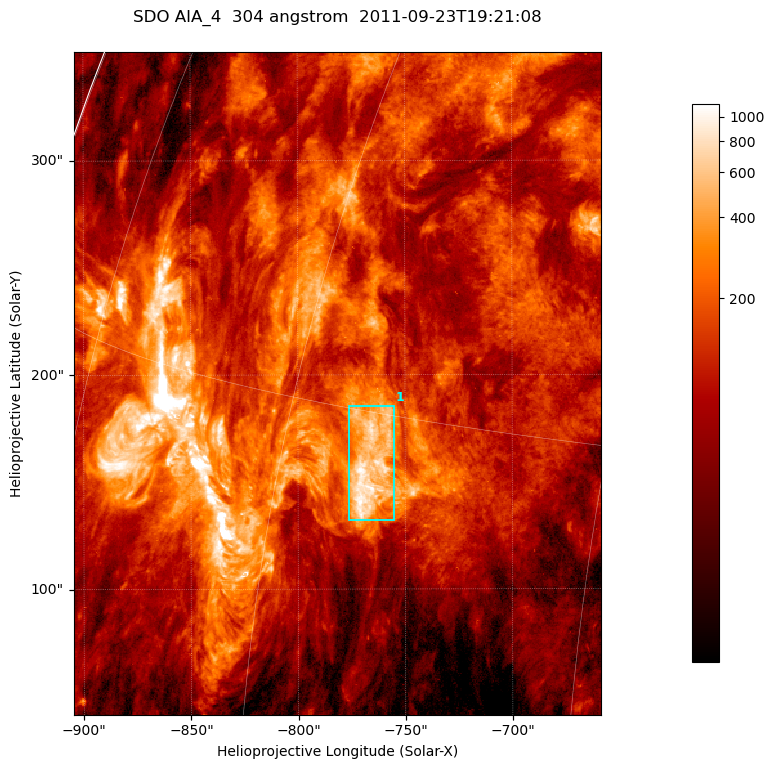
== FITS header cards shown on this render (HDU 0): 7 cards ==
TELESCOP= 'SDO     '           /
INSTRUME= 'AIA_4   '           /
WAVELNTH=                  304 /
WAVEUNIT= 'angstrom'           /
DATE-OBS= '2011-09-23T19:21:08.12' /
CTYPE1  = 'HPLN-TAN'           /
CTYPE2  = 'HPLT-TAN'           /

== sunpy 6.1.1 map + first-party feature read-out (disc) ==
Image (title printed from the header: SDO AIA_4  304 angstrom  2011-09-23T19:21:08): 410 x 515 px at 0.6 arcsec/px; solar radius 957 arcsec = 1594 px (partial field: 2.6% of the solar disc is inside the frame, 100% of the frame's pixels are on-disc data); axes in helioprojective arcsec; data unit not stated in the header (colour bar unlabelled)
Pointing: header CRPIX1/2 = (2058.21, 2041.36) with CRVAL1/2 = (0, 0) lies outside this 410 x 515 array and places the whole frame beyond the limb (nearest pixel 1.41 R_sun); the SolarSoft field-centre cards XCEN/YCEN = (-781.6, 196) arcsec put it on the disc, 1307 arcsec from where CRPIX/CRVAL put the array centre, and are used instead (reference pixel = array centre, CRVAL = XCEN/YCEN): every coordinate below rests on XCEN/YCEN
Orientation: roll -0.132 deg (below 1 deg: not rotated)
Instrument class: DISC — disc imager (sunpy class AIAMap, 304 A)
Bright regions (active regions / flare kernels): reference = the on-disc median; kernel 3 px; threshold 5 sigma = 367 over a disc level ~111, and >= 1.15x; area >= 211 px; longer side >= 5 px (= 3 arcsec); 1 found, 1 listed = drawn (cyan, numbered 1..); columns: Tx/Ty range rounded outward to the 2 arcsec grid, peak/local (2 s.f.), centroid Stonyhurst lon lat
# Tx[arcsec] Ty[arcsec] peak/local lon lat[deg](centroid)
1 -778..-754 132..186 10 -55 +14